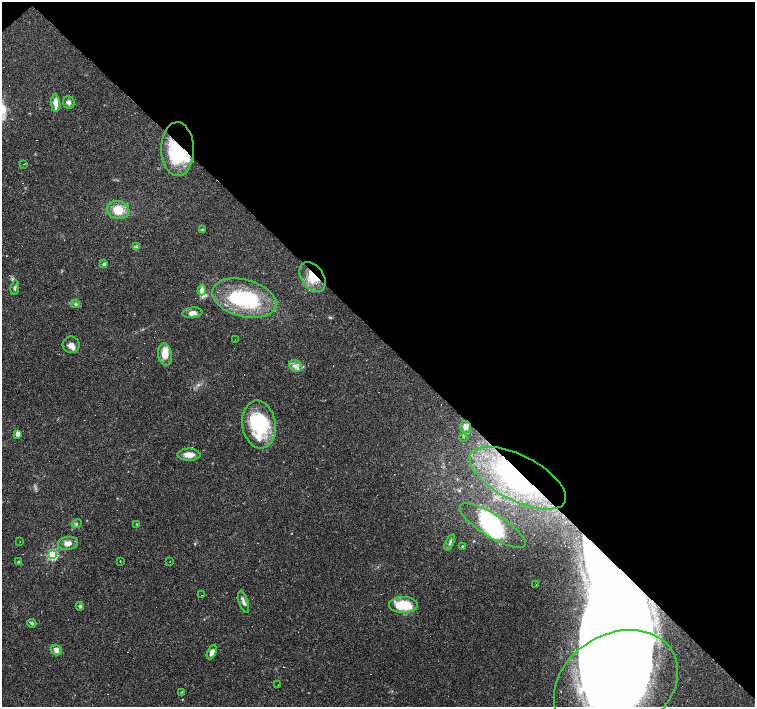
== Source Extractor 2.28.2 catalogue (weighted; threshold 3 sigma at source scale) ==
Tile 3 of 4 x 4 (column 3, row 1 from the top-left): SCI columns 3010-4514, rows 4377-5785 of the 6018 x 6000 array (HDU 1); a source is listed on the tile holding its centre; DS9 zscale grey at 2 x 2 block average (1 PNG px = mean of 2 x 2 image px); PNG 757 x 709 px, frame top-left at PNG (2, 2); each listed source drawn as its Kron ellipse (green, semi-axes under 4 px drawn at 4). Shown black and unused: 48% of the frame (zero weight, under 3 of 4 exposures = <1% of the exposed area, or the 3 px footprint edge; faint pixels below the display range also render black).
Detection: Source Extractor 2.28.2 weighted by HDU 2 'WHT'; one run over the whole footprint, this tile lists its part. Background 0.105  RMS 0.0053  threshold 0.0237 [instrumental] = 3 sigma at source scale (4.5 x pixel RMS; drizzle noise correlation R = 1.50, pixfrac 1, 0.0396/0.0396 arcsec/px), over >= 5 px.
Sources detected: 79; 4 too faint to see at this stretch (2 x 2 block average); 9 inside a brighter object's white glare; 13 cosmic-ray / hot-pixel residue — neither listed nor drawn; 7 inside a brighter listed object's ellipse — not listed separately; the other 46 listed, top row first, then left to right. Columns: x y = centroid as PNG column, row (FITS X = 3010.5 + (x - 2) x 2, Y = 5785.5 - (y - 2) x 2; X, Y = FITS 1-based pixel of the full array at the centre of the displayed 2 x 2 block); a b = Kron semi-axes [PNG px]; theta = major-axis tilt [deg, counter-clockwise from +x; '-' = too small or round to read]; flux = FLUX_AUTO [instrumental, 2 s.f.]
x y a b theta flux
69 102 6 6 - 4
55 103 9 4 -87 13
178 149 27 16 -89 63
24 164 2 2 - 0.63
118 210 11 9 -10 21
202 229 4 2 - 0.96
136 247 4 2 - 1.6
104 264 4 4 - 2.1
312 277 16 11 -55 24
15 288 7 3 84 2.2
202 290 5 4 - 7.9
244 298 33 18 -15 100
76 304 4 3 - 1.9
192 313 10 5 5 6.7
235 340 2 2 - 0.59
71 345 8 8 - 6.8
165 355 11 7 -82 16
295 366 6 5 - 5.7
259 424 24 16 -80 90
465 427 6 5 - 6.6
18 434 4 4 - 3.5
464 437 2 2 - 0.51
189 455 11 6 -1 11
518 478 53 22 -27 160
77 524 5 4 - 2.1
136 524 4 2 - 0.69
493 526 38 11 -32 57
20 542 2 2 - 0.34
68 543 10 6 6 8.7
450 543 8 3 65 3
462 546 3 3 - 1.2
52 555 4 3 - 120
120 561 2 2 - 9.9
170 561 2 2 - 1.9
19 562 4 3 - 1.6
536 585 3 2 - 1.1
201 595 2 2 - 0.8
243 602 11 4 -72 4.9
403 605 14 8 0 35
80 606 4 3 - 1.9
32 623 4 3 - 2.2
56 650 6 5 - 6.3
212 652 7 4 64 6.4
616 684 65 50 30 2900
278 685 2 2 - 0.56
181 692 3 2 - 0.83
Overlapping masked pixels (flux is a lower limit): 4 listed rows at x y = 178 149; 312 277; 518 478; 616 684
Isophote crosses this tile's border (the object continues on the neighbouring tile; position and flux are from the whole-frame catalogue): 1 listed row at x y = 616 684
Diffuse or blended objects may show on this block-average render without a row.